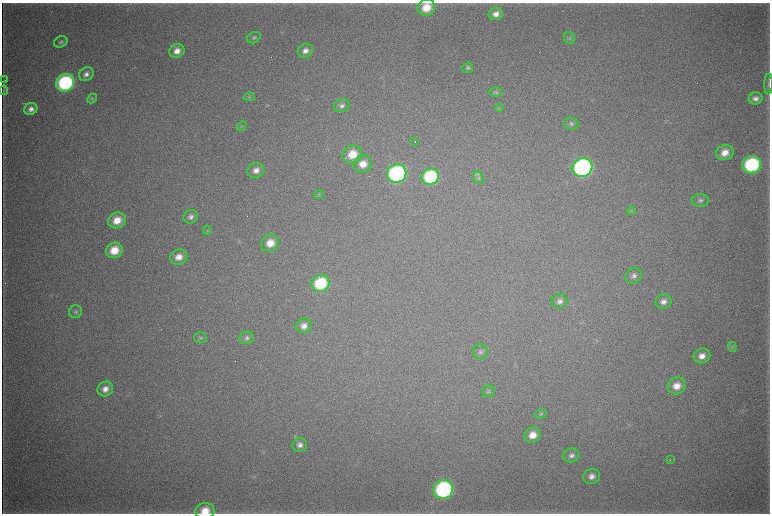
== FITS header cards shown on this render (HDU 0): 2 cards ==
NAXIS1  =                 1536 / length of data axis 1
NAXIS2  =                 1023 / length of data axis 2

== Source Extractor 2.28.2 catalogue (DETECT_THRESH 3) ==
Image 1536 x 1023 px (HDU 0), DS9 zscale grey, zoomed out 1/2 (1 PNG px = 2 x 2 image px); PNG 772 x 516 px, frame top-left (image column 1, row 1022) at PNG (2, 3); each listed source drawn as its Kron ellipse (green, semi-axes under 4 px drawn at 4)
Background 4290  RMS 37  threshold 112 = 3 sigma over >= 5 px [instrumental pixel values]
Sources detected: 70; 7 cannot appear on this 1/2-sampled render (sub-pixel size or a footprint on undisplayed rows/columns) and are neither listed nor drawn; the other 63 listed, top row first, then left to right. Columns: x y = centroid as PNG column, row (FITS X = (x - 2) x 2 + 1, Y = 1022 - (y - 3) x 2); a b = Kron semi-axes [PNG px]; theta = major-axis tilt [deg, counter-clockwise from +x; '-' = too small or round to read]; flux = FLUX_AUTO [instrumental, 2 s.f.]
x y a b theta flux
426 7 9 8 - 1.6e+05
496 14 7 6 - 5.3e+04
254 38 7 5 29 1.7e+04
569 38 6 5 - 1.4e+04
61 42 7 5 25 1.8e+04
177 51 8 6 29 6.9e+04
305 51 8 6 30 5.2e+04
468 68 5 5 - 1.5e+04
86 74 8 6 37 3.8e+04
5 80 3 2 - 2.6e+03
65 83 9 8 - 1.1e+06
769 84 10 3 88 1.5e+04
4 90 5 4 - 9.5e+03
496 92 7 5 -1 1.6e+04
249 97 5 4 - 1.1e+04
755 98 7 6 - 3.7e+04
92 99 5 4 - 1.1e+04
342 106 8 6 19 3.3e+04
499 108 3 3 - 6.9e+03
31 109 7 6 - 4.4e+04
571 124 7 6 - 2.1e+04
242 126 5 3 - 1.0e+04
415 141 2 1 - 3.5e+03
725 153 9 7 20 9.4e+04
352 154 10 9 - 1.6e+05
363 164 9 8 - 1.0e+05
752 165 9 8 - 9.3e+05
582 168 10 9 - 1.8e+06
256 170 8 7 - 5.5e+04
397 174 10 9 - 1.5e+06
430 177 9 8 - 6.3e+05
478 178 7 4 -69 1.9e+04
319 195 5 3 - 9.3e+03
700 200 8 6 2 2.8e+04
631 211 4 3 - 8.4e+03
191 217 7 6 - 3.1e+04
117 220 9 7 25 1.2e+05
207 230 5 2 - 5.7e+03
270 243 9 8 - 1.2e+05
114 250 8 7 - 1.6e+05
179 257 8 7 - 7.5e+04
634 276 8 7 - 3.6e+04
320 283 9 8 - 4.6e+05
560 301 8 7 - 3.7e+04
664 302 8 7 - 4.6e+04
75 312 7 6 - 2.0e+04
304 326 8 7 - 4.9e+04
201 337 6 5 - 1.7e+04
247 338 7 6 - 2.5e+04
732 347 5 4 - 9.8e+03
480 352 7 7 - 2.4e+04
702 356 8 7 - 7.0e+04
677 386 9 8 - 9.1e+04
105 389 8 7 - 6.0e+04
488 391 6 5 - 1.6e+04
541 414 6 4 16 1.3e+04
533 435 8 7 - 8.9e+04
300 445 7 6 - 3.7e+04
571 455 8 7 - 3.4e+04
670 460 3 2 - 4.9e+03
592 476 8 7 - 4.7e+04
443 489 10 9 - 1.4e+06
205 511 10 8 7 1.3e+05
At the frame edge (FLAGS 8, measured only in part): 1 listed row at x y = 205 511
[7 sub-pixel or undisplayed-footprint detections neither listed nor drawn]